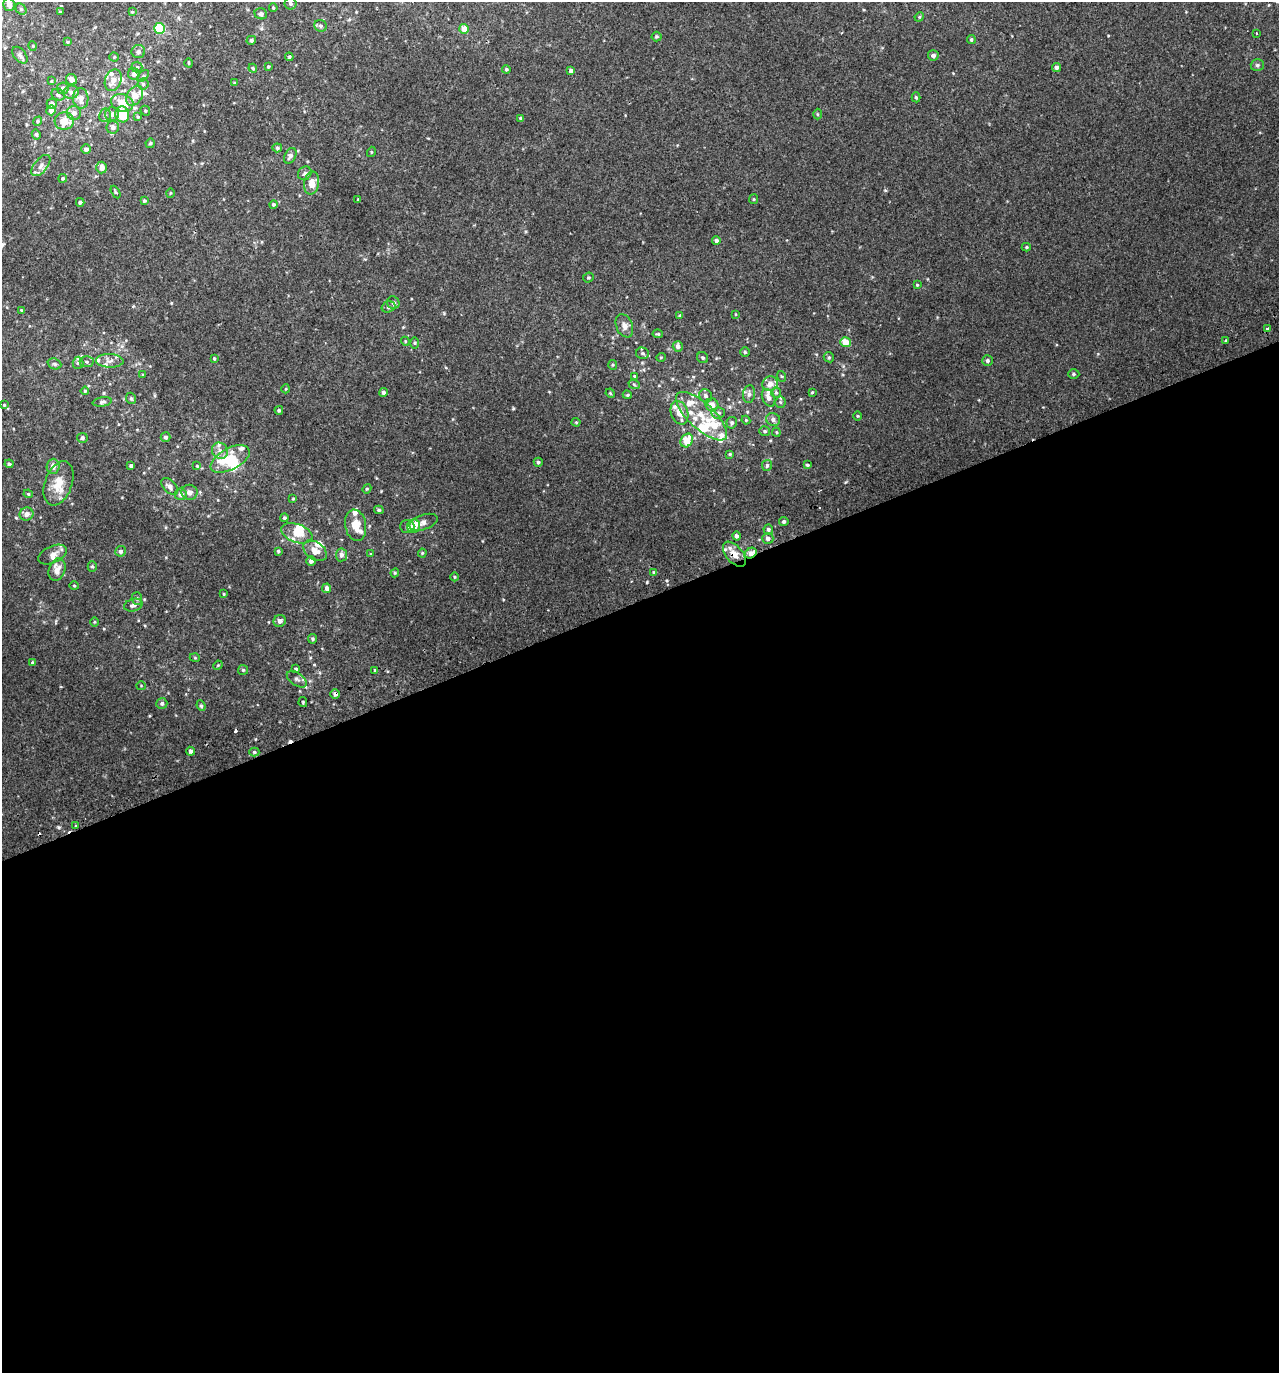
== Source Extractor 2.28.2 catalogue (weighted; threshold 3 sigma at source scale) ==
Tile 15 of 4 x 4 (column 3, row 4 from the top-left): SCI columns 2732-4008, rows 51-1421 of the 5407 x 5580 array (HDU 1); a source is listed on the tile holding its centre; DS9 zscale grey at full resolution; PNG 1281 x 1375 px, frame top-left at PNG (2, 2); each listed source drawn as its Kron ellipse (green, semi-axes under 4 px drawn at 4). Shown black and unused: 56% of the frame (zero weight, under 2 of 3 exposures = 3% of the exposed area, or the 3 px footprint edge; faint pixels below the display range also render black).
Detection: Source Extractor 2.28.2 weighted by HDU 2 'WHT'; one run over the whole footprint, this tile lists its part. Background 0.0208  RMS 0.0078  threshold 0.0349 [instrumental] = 3 sigma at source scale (4.5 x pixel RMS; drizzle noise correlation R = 1.50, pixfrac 1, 0.0396/0.0396 arcsec/px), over >= 5 px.
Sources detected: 244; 2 inside a brighter object's white glare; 4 cosmic-ray / hot-pixel residue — neither listed nor drawn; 32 inside a brighter listed object's ellipse — not listed separately; the other 206 listed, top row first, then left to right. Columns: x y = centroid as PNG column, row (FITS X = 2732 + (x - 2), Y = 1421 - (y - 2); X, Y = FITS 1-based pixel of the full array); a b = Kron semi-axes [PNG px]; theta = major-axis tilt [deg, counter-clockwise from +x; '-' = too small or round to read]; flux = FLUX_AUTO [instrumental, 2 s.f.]
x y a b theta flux
290 3 6 6 - 1.4
9 4 7 5 -78 4.7
273 8 4 3 - 0.83
21 9 6 5 - 1.2
60 12 4 2 - 0.45
132 12 4 4 - 0.68
261 14 6 5 - 2.2
919 17 5 4 - 0.8
320 26 6 5 - 1.5
160 28 5 5 - 35
464 29 5 4 - 5.8
1256 33 3 3 - 2.4
657 37 5 5 - 1.1
251 40 5 4 - 1.8
971 40 4 4 - 1.1
67 42 4 3 - 0.72
33 46 5 3 - 0.64
138 52 7 6 - 2.5
20 55 9 6 -50 2.1
933 55 5 5 - 2.3
114 57 4 4 - 0.71
289 57 4 4 - 0.84
189 63 5 3 - 0.63
1257 65 6 5 - 1.5
268 66 4 3 - 0.83
137 67 5 5 - 1.3
253 68 4 4 - 0.96
1056 68 4 4 - 2.8
506 69 4 4 - 1
571 71 4 4 - 2.3
134 74 6 6 - 3.1
143 76 7 4 44 1.3
71 80 6 5 - 3.6
113 80 11 8 67 5.3
51 81 3 3 - 0.55
234 83 4 3 - 0.58
143 84 5 5 - 1.5
63 88 6 6 - 2.4
71 92 8 6 17 2.8
58 95 7 5 -33 1.9
135 96 11 7 57 9.5
916 97 5 4 - 1.1
81 98 10 7 -85 5.8
122 103 11 8 -17 15
52 104 5 5 - 2.1
51 110 5 4 - 3.8
145 111 5 4 - 0.96
74 113 7 7 - 3.5
112 114 7 7 - 3
122 114 8 7 - 21
817 114 5 3 - 0.75
105 115 7 5 81 2.1
138 117 4 4 - 0.72
521 118 4 3 - 2
38 121 5 4 - 1.1
64 121 9 8 - 12
113 127 6 6 - 2.8
36 134 5 4 - 1.2
150 143 4 4 - 1.1
277 148 5 4 - 1.3
86 149 5 5 - 2.3
371 152 5 3 - 0.63
290 156 8 5 60 2.8
41 165 12 6 51 3.6
102 167 6 5 - 5.2
305 173 7 6 - 2
63 178 4 4 - 0.86
312 183 11 7 81 7.1
116 192 7 3 -62 0.91
170 193 5 3 - 0.56
754 199 5 4 - 0.82
358 200 3 3 - 0.93
144 201 4 4 - 1.1
80 202 4 4 - 1.5
274 204 4 4 - 1.1
716 241 4 4 - 2.4
1026 247 4 4 - 1
588 277 5 5 - 0.92
917 285 3 3 - 0.76
393 303 6 6 - 2
388 307 7 5 16 1.5
21 310 4 4 - 0.69
736 314 3 2 - 0.52
680 316 4 4 - 1.4
624 326 12 8 -67 4.1
1267 328 3 3 - 2.3
658 334 5 4 - 0.81
405 341 4 3 - 0.63
1226 341 4 3 - 0.7
845 342 5 5 - 9.8
415 343 5 3 - 0.78
678 346 5 5 - 2.8
745 352 5 5 - 1
643 353 6 5 - 1.5
661 357 5 3 - 0.58
829 357 5 4 - 1
703 358 6 5 - 1.4
214 359 3 3 - 0.88
110 361 14 6 -2 3.8
987 361 5 5 - 2.1
87 362 7 5 -2 1.7
78 363 6 5 - 1.5
54 364 7 5 -21 1.4
613 365 5 4 - 0.85
1074 374 6 4 -2 1.3
143 375 4 3 - 0.65
634 376 3 3 - 0.7
781 376 5 3 - 0.68
634 384 6 3 -21 0.86
770 384 8 7 - 5.5
286 389 4 4 - 0.65
85 391 4 4 - 0.99
383 392 4 4 - 1.7
812 392 4 3 - 0.76
610 393 5 4 - 0.76
776 393 5 5 - 1.3
749 394 9 6 82 2.8
627 395 5 4 - 0.92
706 396 7 6 - 1.9
131 398 6 4 -68 1.2
768 398 9 6 -65 3.6
102 402 9 4 8 1.6
780 402 5 5 - 1.3
4 405 4 4 - 0.79
712 405 6 6 - 5
279 410 4 4 - 1.1
679 413 12 8 -72 6.6
718 413 7 5 6 1.7
701 416 33 13 -43 20
857 416 4 3 - 0.62
773 419 7 6 - 2.6
746 420 4 4 - 0.74
576 422 4 4 - 0.75
732 423 6 5 - 1.8
765 431 5 5 - 1.3
776 432 4 4 - 0.86
166 437 5 5 - 1.8
82 438 5 5 - 1.7
687 440 7 5 56 14
220 451 8 7 - 3.9
730 454 4 3 - 0.77
230 459 21 11 27 18
538 462 4 4 - 1.4
9 464 4 4 - 1.3
767 465 5 5 - 1.7
807 465 4 3 - 0.98
53 466 7 6 - 3.7
131 466 4 3 - 1.3
197 466 4 3 - 0.67
59 483 23 13 70 13
170 486 10 6 -46 3.3
367 489 5 4 - 0.81
189 492 8 7 - 3.2
28 494 5 4 - 0.92
181 494 6 6 - 3.3
293 499 4 3 - 0.63
379 510 5 4 - 1.3
26 514 7 6 - 3.5
285 518 4 4 - 1.1
784 521 4 4 - 1.4
423 522 15 7 19 3.2
356 525 16 10 -80 9.5
407 526 7 6 - 1.7
414 526 7 6 - 9.1
768 529 5 5 - 1.9
297 533 16 9 -21 9.4
737 536 4 4 - 2.3
768 538 6 5 - 2.6
121 551 5 5 - 1.8
278 551 4 4 - 1
315 551 13 8 -35 7
422 553 4 4 - 0.81
750 553 6 5 - 4.4
52 554 15 8 24 4.6
371 554 4 3 - 0.61
734 554 15 8 -50 8.6
341 555 6 5 - 2.5
311 561 5 5 - 2.3
92 566 5 4 - 1.1
57 570 11 8 71 5.5
654 572 4 4 - 0.76
395 573 4 4 - 0.8
454 577 4 3 - 0.62
74 586 5 3 - 0.68
327 588 5 4 - 3.2
224 594 4 3 - 0.5
137 598 6 5 - 1.5
133 605 9 6 14 3.2
280 621 6 6 - 2.5
94 622 5 3 - 0.65
313 639 5 4 - 1.1
195 658 5 3 - 0.65
33 663 4 4 - 1.3
218 665 5 4 - 0.65
296 669 4 3 - 1.3
243 670 5 5 - 1
375 670 4 3 - 0.74
297 679 11 6 -35 2.6
141 686 4 4 - 0.64
335 694 4 4 - 1.9
303 702 5 3 - 0.78
162 703 5 5 - 1.8
201 706 5 4 - 0.98
190 751 4 4 - 1.7
254 752 5 4 - 1.2
76 826 4 3 - 0.75
Overlapping masked pixels (flux is a lower limit): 3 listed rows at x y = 750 553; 734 554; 335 694
Unlisted compact peaks at least as high as the median listed source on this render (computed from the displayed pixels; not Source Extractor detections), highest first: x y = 58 827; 647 582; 513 408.